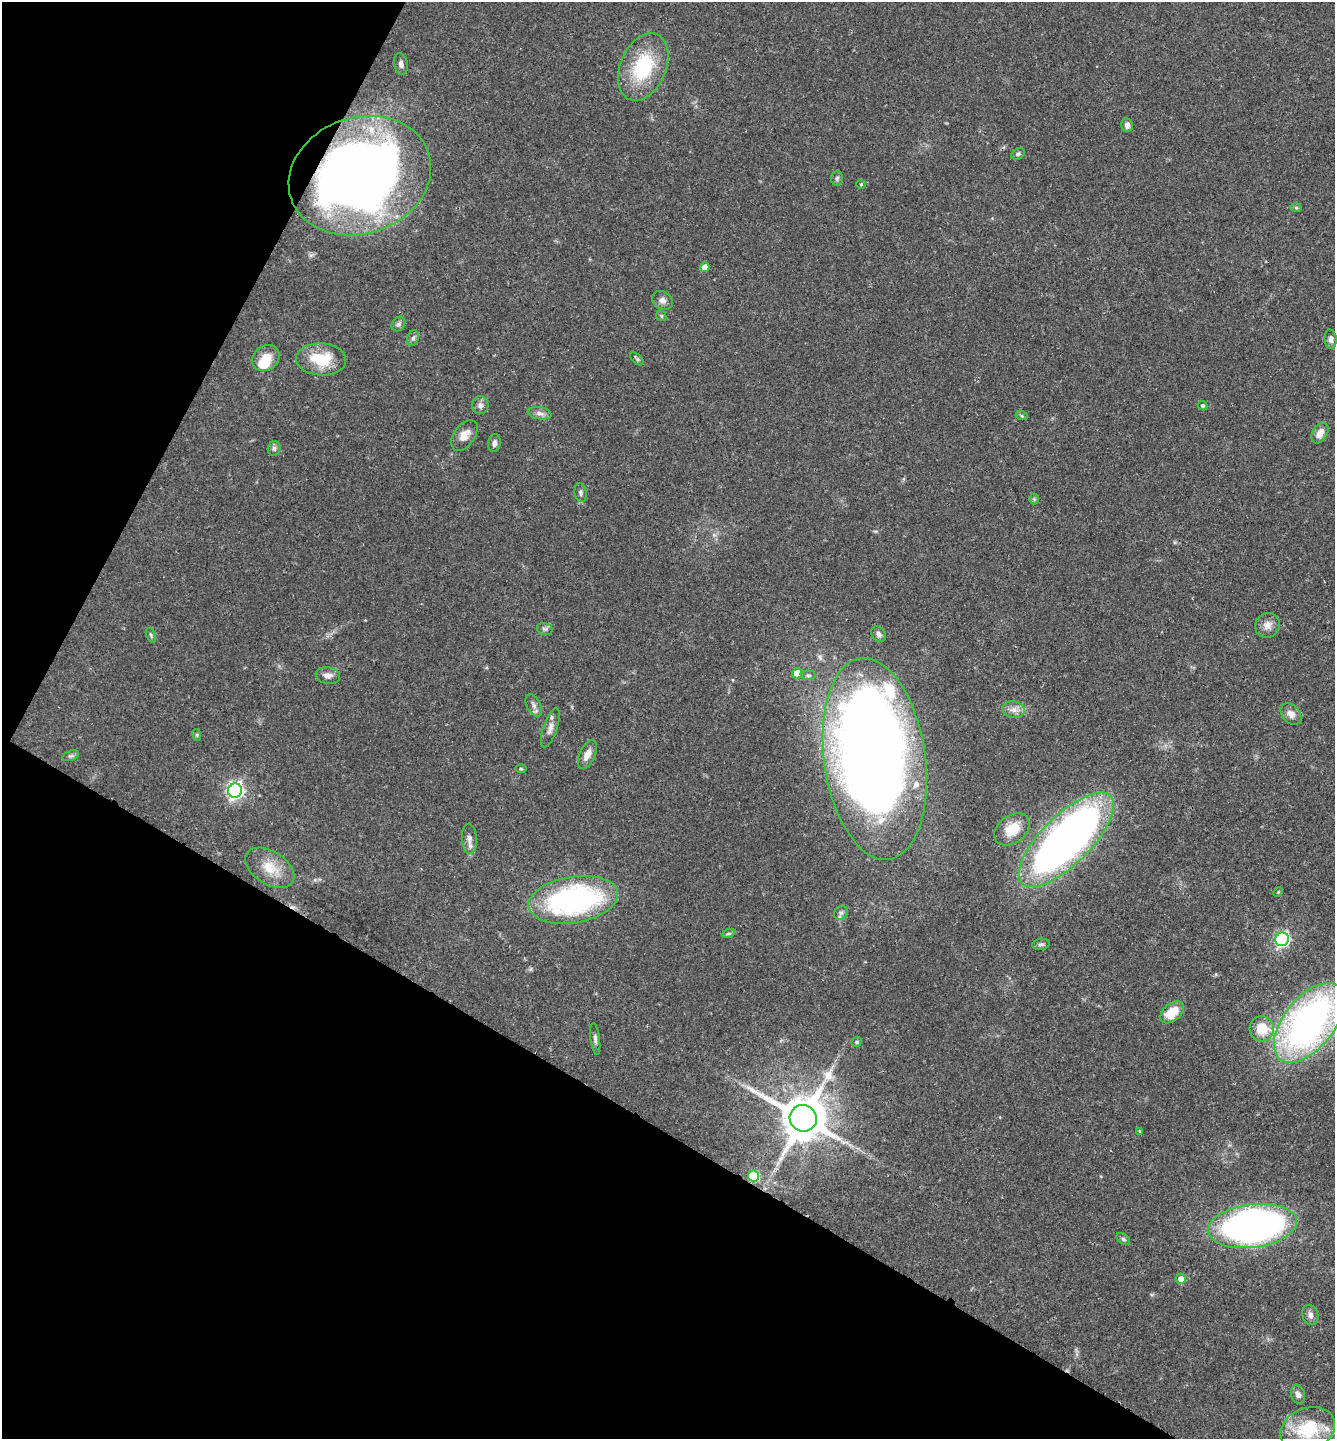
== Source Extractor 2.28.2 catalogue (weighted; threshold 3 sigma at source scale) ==
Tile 9 of 4 x 4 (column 1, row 3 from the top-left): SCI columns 154-1486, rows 1444-2880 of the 5772 x 5764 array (HDU 1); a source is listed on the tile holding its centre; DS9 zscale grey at full resolution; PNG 1337 x 1441 px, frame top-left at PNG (2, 2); each listed source drawn as its Kron ellipse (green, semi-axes under 4 px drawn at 4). Shown black and unused: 30% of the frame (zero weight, under 3 of 4 exposures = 1% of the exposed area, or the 3 px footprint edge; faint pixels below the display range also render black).
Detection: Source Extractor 2.28.2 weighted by HDU 2 'WHT'; one run over the whole footprint, this tile lists its part. Background 0.0626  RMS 0.0045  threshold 0.0201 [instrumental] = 3 sigma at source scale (4.5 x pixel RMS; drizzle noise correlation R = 1.50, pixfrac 1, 0.05/0.05 arcsec/px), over >= 5 px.
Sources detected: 74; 2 inside a brighter object's white glare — neither listed nor drawn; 4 inside a brighter listed object's ellipse — not listed separately; the other 68 listed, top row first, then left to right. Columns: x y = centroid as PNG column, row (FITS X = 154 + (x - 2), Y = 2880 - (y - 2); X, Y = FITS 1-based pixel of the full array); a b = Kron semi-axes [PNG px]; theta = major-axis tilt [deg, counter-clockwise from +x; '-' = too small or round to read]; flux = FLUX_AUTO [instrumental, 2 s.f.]
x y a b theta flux
401 64 11 7 -79 1.9
643 67 35 23 67 31
1127 125 7 6 - 1.8
1018 154 7 5 28 0.99
360 176 72 58 19 400
837 178 7 6 - 1
861 184 4 4 - 0.45
1296 208 6 4 -1 0.58
705 267 5 4 - 3.8
662 300 11 8 -33 2.3
661 316 6 4 -46 0.59
398 324 8 6 51 1.2
413 338 8 5 73 1.3
1331 339 9 6 -86 1.8
266 358 14 12 38 7.4
321 359 25 16 -3 18
637 359 8 4 -44 0.89
480 405 9 8 - 2.1
1203 406 5 4 - 0.86
539 413 12 6 -10 2
1022 416 6 4 -19 0.58
1320 433 11 7 59 3.8
464 435 17 10 54 4.7
494 443 9 6 82 1.7
274 448 7 6 - 1.3
581 493 9 6 -81 1.3
1034 499 5 5 - 0.62
1267 625 13 12 - 3.4
545 629 8 6 -15 1.1
879 634 8 6 -49 1.7
151 635 7 4 -67 0.85
797 673 5 5 - 5.9
808 675 8 5 -4 1
328 676 12 8 -12 2.6
534 705 12 6 -63 2
1014 710 11 8 -9 2.9
1291 714 12 8 -49 3.1
550 728 21 7 71 3
197 735 6 4 -72 0.55
587 754 15 7 65 3.9
71 756 8 5 18 1.1
875 759 101 50 -82 660
521 769 5 3 - 0.54
235 791 7 7 - 160
1012 829 20 13 37 9.6
469 839 15 7 -87 2.5
1066 840 62 24 45 280
270 868 27 16 -32 10
1278 892 5 4 - 0.45
573 900 45 23 9 100
841 913 7 6 - 1.4
728 934 6 4 19 0.73
1282 939 7 6 - 94
1041 944 8 5 8 1.2
1172 1012 14 8 39 10
1309 1023 47 25 51 200
1262 1029 13 12 - 11
595 1039 16 4 -82 1.5
857 1042 5 4 - 0.72
803 1118 13 13 - 2100
1139 1131 4 3 - 0.35
754 1176 5 5 - 27
1252 1226 44 21 7 250
1123 1239 7 5 -37 0.95
1181 1279 5 5 - 3.7
1310 1315 10 8 -70 2
1298 1394 9 7 -69 2.2
1308 1429 28 21 22 22
Overlapping masked pixels (flux is a lower limit): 3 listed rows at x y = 360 176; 875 759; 803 1118
Isophote crosses this tile's border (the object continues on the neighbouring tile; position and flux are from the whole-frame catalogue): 1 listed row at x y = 1309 1023